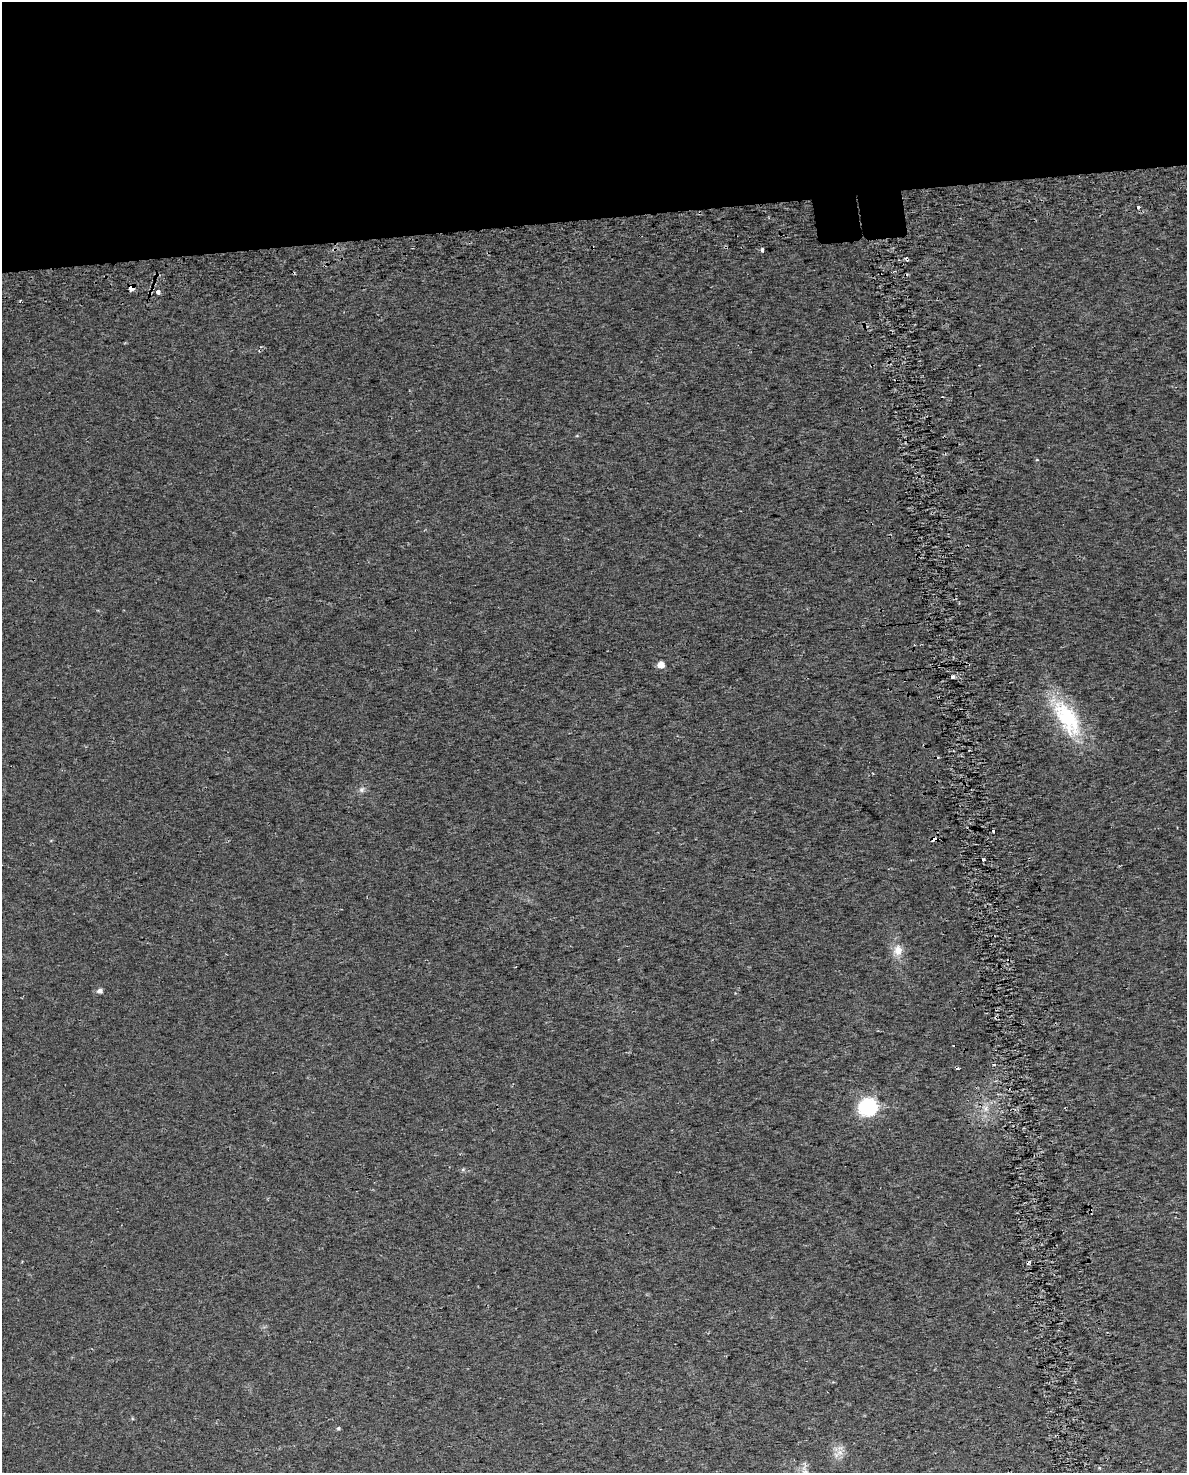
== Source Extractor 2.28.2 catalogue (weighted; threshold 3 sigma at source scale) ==
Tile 2 of 4 x 3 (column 2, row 1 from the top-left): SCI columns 1234-2418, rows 3054-4524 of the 4835 x 4593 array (HDU 1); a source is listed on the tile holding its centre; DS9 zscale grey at full resolution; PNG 1189 x 1475 px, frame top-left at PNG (2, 2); no overlay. Shown black and unused: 15% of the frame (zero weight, under 2 of 3 exposures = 4% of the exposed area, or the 3 px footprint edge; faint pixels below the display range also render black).
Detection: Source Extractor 2.28.2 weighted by HDU 2 'WHT'; one run over the whole footprint, this tile lists its part. Background 0.0222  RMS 0.01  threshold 0.0457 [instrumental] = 3 sigma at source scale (4.5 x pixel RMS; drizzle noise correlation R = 1.50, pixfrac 1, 0.0396/0.0396 arcsec/px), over >= 5 px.
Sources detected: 24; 5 cosmic-ray / hot-pixel residue — not listed; the other 19 listed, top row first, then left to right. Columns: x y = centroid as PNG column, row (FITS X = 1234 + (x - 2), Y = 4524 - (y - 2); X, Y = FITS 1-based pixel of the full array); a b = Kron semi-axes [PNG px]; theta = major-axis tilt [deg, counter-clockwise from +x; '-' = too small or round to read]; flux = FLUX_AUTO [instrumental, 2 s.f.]
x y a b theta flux
1138 207 3 3 - 9.7
762 250 4 3 - 7.5
131 288 4 4 - 23
158 292 4 3 - 7
661 665 5 5 - 11
952 677 4 3 - 3
1067 718 57 25 -59 83
362 789 8 7 - 3.5
993 831 3 3 - 8.7
934 838 4 4 - 7.5
983 859 3 3 - 4.3
898 950 16 12 82 12
99 991 6 5 - 4.1
868 1107 8 7 - 300
986 1108 7 4 72 3.3
463 1169 6 5 - 1.7
338 1428 5 4 - 1.4
840 1452 11 9 47 7.6
805 1472 11 9 -76 6.6
Overlapping masked pixels (flux is a lower limit): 2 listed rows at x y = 131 288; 934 838
Isophote crosses this tile's border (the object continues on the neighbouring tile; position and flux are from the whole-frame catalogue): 1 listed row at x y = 805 1472